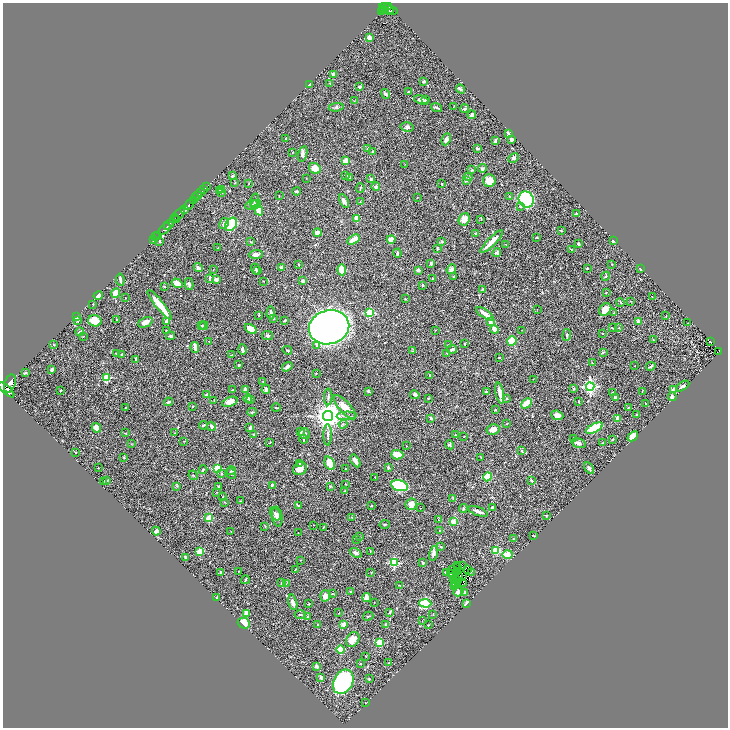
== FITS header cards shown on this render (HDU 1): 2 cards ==
NAXIS1  =                 1451
NAXIS2  =                 1451

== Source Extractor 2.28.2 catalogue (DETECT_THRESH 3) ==
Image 1451 x 1451 px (HDU 1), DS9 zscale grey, zoomed out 1/2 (1 PNG px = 2 x 2 image px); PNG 730 x 730 px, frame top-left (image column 2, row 1450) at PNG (3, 3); each listed source drawn as its Kron ellipse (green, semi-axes under 4 px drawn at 4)
Background 0.425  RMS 0.02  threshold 0.0612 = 3 sigma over >= 5 px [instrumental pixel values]
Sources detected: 448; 30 cannot appear on this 1/2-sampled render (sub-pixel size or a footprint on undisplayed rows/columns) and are neither listed nor drawn; the other 418 listed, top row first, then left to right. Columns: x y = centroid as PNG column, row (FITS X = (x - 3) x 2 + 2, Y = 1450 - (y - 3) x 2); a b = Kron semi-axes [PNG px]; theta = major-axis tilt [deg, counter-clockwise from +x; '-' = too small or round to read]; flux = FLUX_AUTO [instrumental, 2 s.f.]
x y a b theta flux
388 6 4 2 - 260
384 9 2 1 - 78
389 9 10 2 -22 190
385 10 2 1 - 33
390 11 2 1 - 31
381 12 4 2 - 110
369 38 4 3 - 19
333 74 4 3 - 7.7
424 81 4 2 - 6.7
330 83 3 2 - 2
309 85 2 2 - 4.3
360 87 3 2 - 4.9
461 89 5 3 - 6.8
409 91 3 2 - 2.2
385 94 5 3 - 8.3
425 99 4 3 - 4.1
421 100 8 3 -18 19
354 101 3 2 - 2.3
454 106 3 2 - 1.9
336 107 7 3 7 7.9
437 108 6 2 -21 7.8
465 109 4 3 - 6.9
472 115 4 3 - 12
407 127 7 5 -11 9.3
508 133 4 3 - 4.4
286 139 2 2 - 6.9
446 139 6 3 65 22
511 139 3 3 - 11
495 141 4 3 - 6.6
368 149 4 3 - 4.3
478 149 4 2 - 4.7
293 152 2 2 - 2.6
373 152 3 3 - 4.8
303 154 8 4 74 13
514 158 5 3 - 8.1
346 161 3 3 - 46
405 164 3 2 - 1.5
315 168 6 5 - 38
482 168 4 3 - 7.1
471 170 4 2 - 2.3
346 175 3 2 - 4.6
232 176 4 3 - 5.5
468 177 4 4 - 6.8
306 178 2 2 - 1.3
350 178 3 2 - 6.8
371 179 3 2 - 9.1
466 180 4 3 - 8.7
489 181 6 6 - 51
235 182 2 2 - 1.8
249 183 3 2 - 2.1
442 184 2 1 - 1.9
206 186 4 1 - 32
376 187 4 4 - 5.7
360 188 5 2 - 3.2
203 190 3 2 - 100
222 190 3 3 - 8
219 191 3 3 - 3.6
297 191 4 2 - 6.5
221 192 3 3 - 7.7
200 193 3 2 - 130
197 196 2 2 - 220
279 196 3 2 - 1.7
509 196 2 2 - 2.3
196 197 3 2 - 240
417 197 3 2 - 2.3
193 200 3 2 - 250
255 200 7 3 74 6
526 200 8 7 - 570
344 201 7 3 -62 13
360 202 2 2 - 2.1
256 204 5 4 - 8.3
189 205 5 2 - 970
251 205 6 4 24 11
521 207 4 3 - 3.8
184 209 4 3 - 370
259 210 5 3 - 48
179 214 8 2 50 480
576 214 2 2 - 4.5
356 218 3 3 - 51
174 219 5 2 - 100
464 219 6 5 - 30
481 219 3 3 - 2.4
177 220 2 1 - 45
224 223 6 4 60 13
169 224 6 2 45 550
231 224 7 5 53 310
164 229 7 3 46 660
561 231 3 2 - 2.7
317 233 4 3 - 25
476 233 3 2 - 3.4
157 236 2 1 - 19
156 237 2 1 - 13
537 238 3 2 - 2.4
154 239 3 2 - 8.9
391 239 4 4 - 24
353 240 7 3 30 39
160 241 2 2 - 2.3
613 241 3 2 - 7.9
251 242 3 3 - 2.8
442 242 4 3 - 2.9
492 242 15 3 45 46
506 244 3 2 - 2.5
578 244 3 2 - 5.6
218 247 2 1 - 0.99
437 248 3 2 - 4.3
571 249 4 2 - 2.4
397 253 4 3 - 5.3
497 253 4 4 - 9.6
256 254 7 4 4 12
431 263 3 3 - 9.1
299 264 3 2 - 2.3
612 264 2 2 - 2.5
281 267 4 2 - 15
198 268 5 4 - 9.6
587 268 3 2 - 3.3
255 269 5 3 - 6.9
451 269 5 4 - 15
640 269 4 2 - 3.5
213 270 2 1 - 1.1
342 270 5 3 - 82
418 270 3 2 - 16
257 271 4 3 - 2.8
606 276 4 3 - 4.1
454 277 2 2 - 5.9
210 278 4 2 - 6.4
216 279 3 2 - 20
433 279 3 3 - 3.1
120 280 6 2 -82 15
263 281 2 2 - 1.6
303 281 3 3 - 12
177 283 6 4 -34 33
189 284 6 3 -77 12
422 285 3 2 - 4.1
164 286 2 2 - 2.7
482 289 3 2 - 2.5
606 292 2 2 - 1.7
115 293 5 3 - 52
98 296 5 4 - 15
652 297 2 1 - 1.1
125 298 2 2 - 1.3
405 299 3 2 - 2.1
631 301 3 2 - 1.7
620 302 4 2 - 3
93 304 2 2 - 1.6
160 305 19 3 -51 92
537 309 2 1 - 0.93
605 309 7 5 46 48
271 313 6 3 86 15
369 313 3 3 - 230
614 313 4 2 - 2
485 314 10 4 -34 28
259 315 3 3 - 3.7
666 316 3 2 - 1.6
77 317 4 3 - 10
273 319 3 2 - 3.7
77 320 4 3 - 6.5
116 320 2 2 - 2.3
285 320 3 2 - 5.4
95 321 7 5 -16 73
167 321 4 3 - 18
638 321 3 2 - 12
145 322 8 5 23 25
490 322 2 2 - 36
688 323 2 2 - 1.6
201 325 4 2 - 2.5
204 325 4 3 - 4.4
329 327 20 17 16 3700
612 328 3 2 - 4.4
619 328 3 2 - 1.8
251 329 7 3 -33 58
494 329 4 3 - 45
435 330 2 2 - 1.5
522 330 2 1 - 0.92
166 331 3 1 - 2.2
80 332 4 2 - 6.9
602 333 3 2 - 1.6
567 335 6 3 84 6.5
83 336 3 2 - 1.9
170 336 4 3 - 8.9
267 336 5 4 - 5.9
653 339 3 2 - 2
209 341 3 2 - 1.6
512 341 5 4 - 88
710 341 2 2 - 2.7
465 344 3 2 - 2.2
54 345 3 2 - 1.7
316 345 4 4 - 6.5
448 345 3 2 - 2.5
195 347 6 3 -80 31
452 349 5 3 - 13
242 350 5 2 - 11
287 350 5 2 - 3
412 351 3 2 - 2.3
718 351 3 3 - 86
603 352 4 3 - 4.8
447 353 3 2 - 3
117 354 3 2 - 6.6
122 354 3 3 - 6.4
232 355 4 2 - 2.3
499 358 2 1 - 2.4
136 359 3 3 - 6.4
592 363 4 2 - 2.9
239 365 3 3 - 3.4
635 366 2 1 - 1.5
651 366 5 3 - 8.4
287 367 6 3 35 12
52 370 4 2 - 8.7
25 373 4 2 - 3.3
316 373 2 2 - 1.6
430 375 3 2 - 2.5
107 378 3 3 - 210
533 379 3 2 - 1.3
263 382 3 2 - 1.9
10 384 9 5 71 2200
683 386 7 3 34 10
590 387 4 4 - 900
573 388 4 3 - 3.2
266 389 4 3 - 8.8
6 390 10 4 -42 1900
61 390 3 2 - 3.5
233 390 3 3 - 3.5
245 390 4 2 - 6
674 390 3 3 - 28
368 391 3 3 - 4.2
642 391 3 2 - 1.9
486 392 4 2 - 3.2
500 393 10 3 -79 31
613 393 2 2 - 7.2
206 394 3 2 - 3.3
415 395 5 3 - 11
328 397 8 3 89 5.7
672 397 4 3 - 11
428 398 2 2 - 4
616 398 3 3 - 9.7
248 399 4 3 - 8
251 399 3 2 - 3.1
506 399 3 2 - 1.9
214 400 3 2 - 1.8
168 402 4 3 - 6.8
230 402 8 4 22 37
578 402 3 2 - 2.1
526 403 6 3 45 68
645 403 2 2 - 1.5
193 406 3 2 - 2.7
345 407 15 5 -48 45
125 408 2 1 - 1.9
276 408 4 2 - 3
628 408 3 2 - 2.5
495 410 3 2 - 4
252 412 4 3 - 3.9
636 414 2 2 - 2.5
557 415 6 4 -23 26
328 416 5 5 - 5300
347 416 10 3 2 7.9
431 418 3 2 - 5.7
618 418 4 3 - 17
343 424 4 3 - 4.9
507 424 3 2 - 1.8
203 425 4 3 - 4.1
212 426 4 3 - 6.6
96 428 5 4 - 31
250 428 4 3 - 8.4
594 428 9 4 27 170
493 429 6 5 - 22
301 432 4 3 - 6.6
126 433 2 2 - 1.4
174 433 2 2 - 1.5
253 434 3 2 - 3.4
304 434 5 5 - 7.7
328 435 10 3 -90 9
455 435 3 2 - 2
464 436 4 2 - 1.9
633 436 6 4 42 43
574 438 3 3 - 5.4
303 439 4 2 - 3.3
612 439 3 2 - 5.1
184 441 3 2 - 1.6
270 443 3 1 - 2
578 443 7 4 -15 12
603 443 3 2 - 3.1
131 444 3 2 - 1.7
450 445 5 3 - 6
407 446 2 2 - 1.6
522 451 4 3 - 3.7
76 452 2 1 - 1.8
397 455 6 4 -2 50
481 457 3 2 - 1.9
124 458 3 3 - 3.3
355 461 7 3 -58 21
300 463 3 3 - 2.9
330 463 7 4 -66 52
388 467 3 3 - 5
98 468 2 2 - 1.5
217 468 3 3 - 210
589 468 6 4 -56 7.3
300 469 7 6 - 26
346 469 2 2 - 2.4
203 470 4 2 - 3.8
231 471 4 4 - 4.4
222 474 3 3 - 3.4
231 474 6 4 -49 6.7
193 475 5 2 - 2.5
375 477 2 1 - 1
487 477 4 3 - 120
103 481 2 1 - 1.3
106 481 4 3 - 5.5
532 481 3 2 - 7.5
345 484 3 2 - 1.5
272 485 3 2 - 6.8
176 486 3 3 - 3.5
218 486 3 2 - 4.5
330 486 3 3 - 3.6
400 486 9 5 -14 360
345 491 3 2 - 2.4
216 492 3 2 - 1.9
223 496 2 1 - 1.4
453 499 4 2 - 3.2
240 501 3 2 - 1.5
225 502 4 2 - 2.3
411 504 6 5 - 35
298 505 3 2 - 3.2
371 506 3 2 - 2.6
492 507 2 2 - 3.8
420 508 2 1 - 1.3
463 509 4 3 - 4.5
478 511 10 3 -21 21
275 514 7 4 -56 9.7
546 515 3 2 - 2
277 517 10 5 -81 15
352 517 3 2 - 2
209 518 3 2 - 96
439 520 3 2 - 1.9
453 522 3 3 - 29
385 524 5 3 - 4.1
314 525 2 1 - 0.91
265 526 3 2 - 2.6
323 527 4 3 - 3.4
440 530 3 2 - 1.5
156 531 4 3 - 15
231 531 3 2 - 1.5
298 533 3 2 - 1.2
534 536 4 1 - 1.5
359 537 2 2 - 1.7
356 539 2 2 - 1.7
513 539 2 2 - 1.8
441 547 3 2 - 2.8
496 550 4 4 - 92
200 551 4 3 - 80
370 551 3 2 - 2.1
356 553 6 3 -31 12
434 553 7 3 78 12
507 554 5 3 - 68
186 557 4 3 - 5.3
300 560 2 2 - 1.4
394 563 3 3 - 240
423 563 3 2 - 4.8
462 565 3 1 - 1.3
458 566 3 1 - 0.69
458 568 2 1 - 0.74
296 569 3 2 - 1.8
452 569 3 1 - 1.3
467 569 3 2 - 1.3
238 571 2 1 - 1.7
220 572 3 3 - 4.1
371 572 2 2 - 1.7
471 572 2 1 - 0.92
446 573 3 2 - 5.7
450 573 2 1 - 1.4
456 573 2 1 - 1.4
463 575 2 1 - 0.82
459 576 3 1 - 2.7
455 578 2 1 - 0.68
245 580 4 2 - 3
454 580 2 1 - 4.6
457 580 2 1 - 1.4
456 582 2 1 - 2.4
282 583 3 2 - 5
463 583 3 1 - 1.7
286 584 3 2 - 1.9
454 584 2 1 - 0.79
399 585 2 1 - 2.1
455 586 2 1 - 1
351 591 3 2 - 2.6
459 592 5 3 - 13
465 592 4 3 - 7.2
332 594 3 2 - 2.2
325 596 6 5 - 20
217 597 3 2 - 2.5
367 598 4 3 - 40
293 602 8 3 -74 21
374 602 2 1 - 1.5
425 603 6 4 -4 190
467 603 4 2 - 17
308 604 3 2 - 2.1
390 612 3 2 - 3.5
247 613 4 4 - 39
339 613 3 2 - 1.6
300 614 6 2 -4 4.3
433 615 2 2 - 1.5
368 616 5 2 - 2.6
308 617 3 3 - 4.1
422 621 3 2 - 2
244 623 6 5 - 76
344 624 4 3 - 24
318 625 3 2 - 4.6
386 625 3 3 - 9.9
428 625 3 2 - 2.6
353 640 8 6 54 36
379 642 3 3 - 160
340 650 4 3 - 130
366 656 2 1 - 2
389 663 2 2 - 1.7
360 664 2 2 - 1.7
316 667 3 2 - 10
321 678 4 3 - 8
369 679 3 2 - 4.2
343 682 13 9 61 800
365 703 2 1 - 2
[30 sub-pixel or undisplayed-footprint detections neither listed nor drawn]